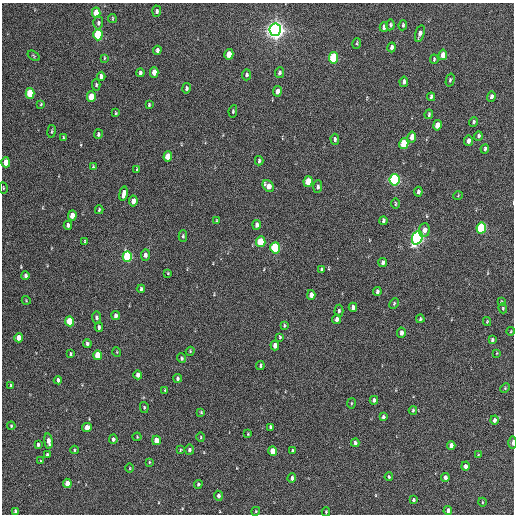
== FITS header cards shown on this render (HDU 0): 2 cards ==
NAXIS1  =                  512 / Axis length
NAXIS2  =                  512 / Axis length

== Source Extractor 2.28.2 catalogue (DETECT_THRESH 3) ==
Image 512 x 512 px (HDU 0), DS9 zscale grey, 1 PNG px = 1 image px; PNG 516 x 516 px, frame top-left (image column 1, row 512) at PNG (2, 3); each listed source drawn as its Kron ellipse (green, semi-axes under 4 px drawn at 4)
Background 294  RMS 17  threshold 49.7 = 3 sigma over >= 5 px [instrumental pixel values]
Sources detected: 163; all 163 listed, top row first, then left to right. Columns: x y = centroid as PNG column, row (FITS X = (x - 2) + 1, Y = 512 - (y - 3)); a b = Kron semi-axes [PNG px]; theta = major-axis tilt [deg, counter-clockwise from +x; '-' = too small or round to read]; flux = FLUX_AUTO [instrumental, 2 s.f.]
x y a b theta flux
157 11 6 4 88 2500
96 13 5 4 - 22000
112 18 4 2 - 940
98 23 6 5 - 2800
390 25 5 4 - 1700
403 25 5 3 - 1600
384 27 5 4 - 3900
275 30 6 5 - 800000
420 33 8 4 73 4700
98 35 5 4 - 76000
357 44 5 3 - 1400
392 47 5 3 - 4000
157 50 4 3 - 3400
229 54 5 4 - 13000
443 55 5 4 - 11000
34 56 7 4 -33 1100
104 58 4 2 - 1000
333 58 5 4 - 73000
434 59 5 3 - 1200
154 72 5 4 - 12000
140 73 4 3 - 2400
279 73 5 4 - 2300
246 75 5 4 - 2400
101 76 4 3 - 3500
450 80 6 4 75 1700
404 82 5 4 - 3200
96 85 6 4 90 1700
186 88 5 4 - 2200
277 91 5 3 - 5900
30 93 5 4 - 39000
491 96 5 4 - 3200
91 97 5 4 - 24000
431 97 4 3 - 1800
41 104 4 3 - 1000
149 105 4 3 - 1300
233 111 6 4 80 1400
116 113 3 2 - 1100
429 114 5 3 - 1500
473 122 5 3 - 1500
437 125 5 4 - 14000
51 131 6 3 81 1300
98 134 5 4 - 2300
478 136 5 4 - 1800
412 137 5 4 - 8900
63 138 4 2 - 1400
335 139 5 4 - 2100
469 141 5 4 - 4600
404 144 5 4 - 44000
485 149 4 3 - 2200
168 156 5 4 - 20000
259 161 4 3 - 1900
6 162 5 4 - 15000
93 167 4 3 - 1100
137 169 3 3 - 1000
394 180 6 5 - 190000
308 181 5 4 - 25000
268 186 6 5 - 9500
318 187 6 4 88 2700
3 188 5 3 - 990
418 192 5 3 - 2400
123 194 7 3 81 7600
458 196 5 3 - 870
133 201 5 4 - 6300
395 204 5 2 - 1300
99 210 4 3 - 1300
72 215 5 4 - 14000
217 221 4 3 - 1300
383 221 4 3 - 1900
68 225 4 3 - 3000
257 225 5 4 - 4200
481 228 5 4 - 100000
424 230 7 5 85 7400
183 236 6 4 89 1600
417 238 7 5 69 330000
85 242 4 3 - 1300
261 242 5 4 - 43000
275 248 5 4 - 86000
145 255 6 4 86 4100
127 256 5 4 - 99000
383 262 4 3 - 3000
321 270 4 3 - 2000
168 273 4 3 - 1100
25 276 4 3 - 2700
141 289 4 3 - 1900
377 291 4 3 - 2900
311 295 5 4 - 6700
26 300 4 3 - 830
501 302 4 3 - 930
394 304 6 4 64 1500
353 307 4 4 - 3800
503 308 5 4 - 1200
339 311 6 4 87 1800
116 316 4 4 - 4200
96 318 6 4 -84 2800
337 319 5 4 - 3900
420 319 4 3 - 1400
70 321 5 4 - 37000
487 322 4 4 - 1000
284 326 4 3 - 1200
99 327 4 3 - 2000
511 331 4 3 - 1000
401 333 5 4 - 4200
280 337 3 3 - 1300
19 338 4 4 - 11000
492 340 4 3 - 2100
87 343 4 3 - 2900
275 346 5 4 - 6900
190 351 4 4 - 990
117 352 5 3 - 910
497 353 4 2 - 740
71 354 4 3 - 1500
98 355 5 4 - 26000
181 358 5 4 - 1700
260 365 4 3 - 1500
138 375 4 4 - 5500
177 378 4 3 - 2200
58 380 4 3 - 2800
11 386 4 3 - 1400
505 388 5 3 - 1000
165 390 4 3 - 1000
374 400 4 3 - 2700
351 403 5 2 - 950
144 407 5 4 - 1500
413 410 4 3 - 1400
201 412 4 3 - 1100
383 417 4 3 - 2400
494 420 4 3 - 3600
11 426 4 3 - 1300
87 427 5 4 - 9900
270 427 4 3 - 2100
248 434 3 3 - 920
137 437 4 4 - 1100
201 437 5 3 - 980
113 439 5 4 - 2400
156 440 5 4 - 13000
48 441 7 4 -82 6700
355 443 4 3 - 2400
513 443 6 2 90 2800
38 445 4 3 - 2800
451 445 4 4 - 5100
75 450 4 3 - 1300
180 450 3 3 - 1100
189 450 5 4 - 2300
273 451 5 4 - 19000
292 451 3 3 - 2100
47 454 3 3 - 2000
478 455 4 3 - 810
41 461 4 3 - 850
149 462 4 3 - 940
465 466 4 4 - 4300
130 468 4 3 - 870
389 477 4 3 - 1300
445 477 4 3 - 4800
292 478 4 4 - 3000
67 483 4 4 - 16000
198 484 4 3 - 2000
218 496 5 4 - 3500
413 500 3 3 - 1700
482 502 4 3 - 890
448 510 4 3 - 4400
15 511 3 3 - 1900
256 511 4 3 - 1000
326 512 4 3 - 1200
At the frame edge (FLAGS 8, measured only in part): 1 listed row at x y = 513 443